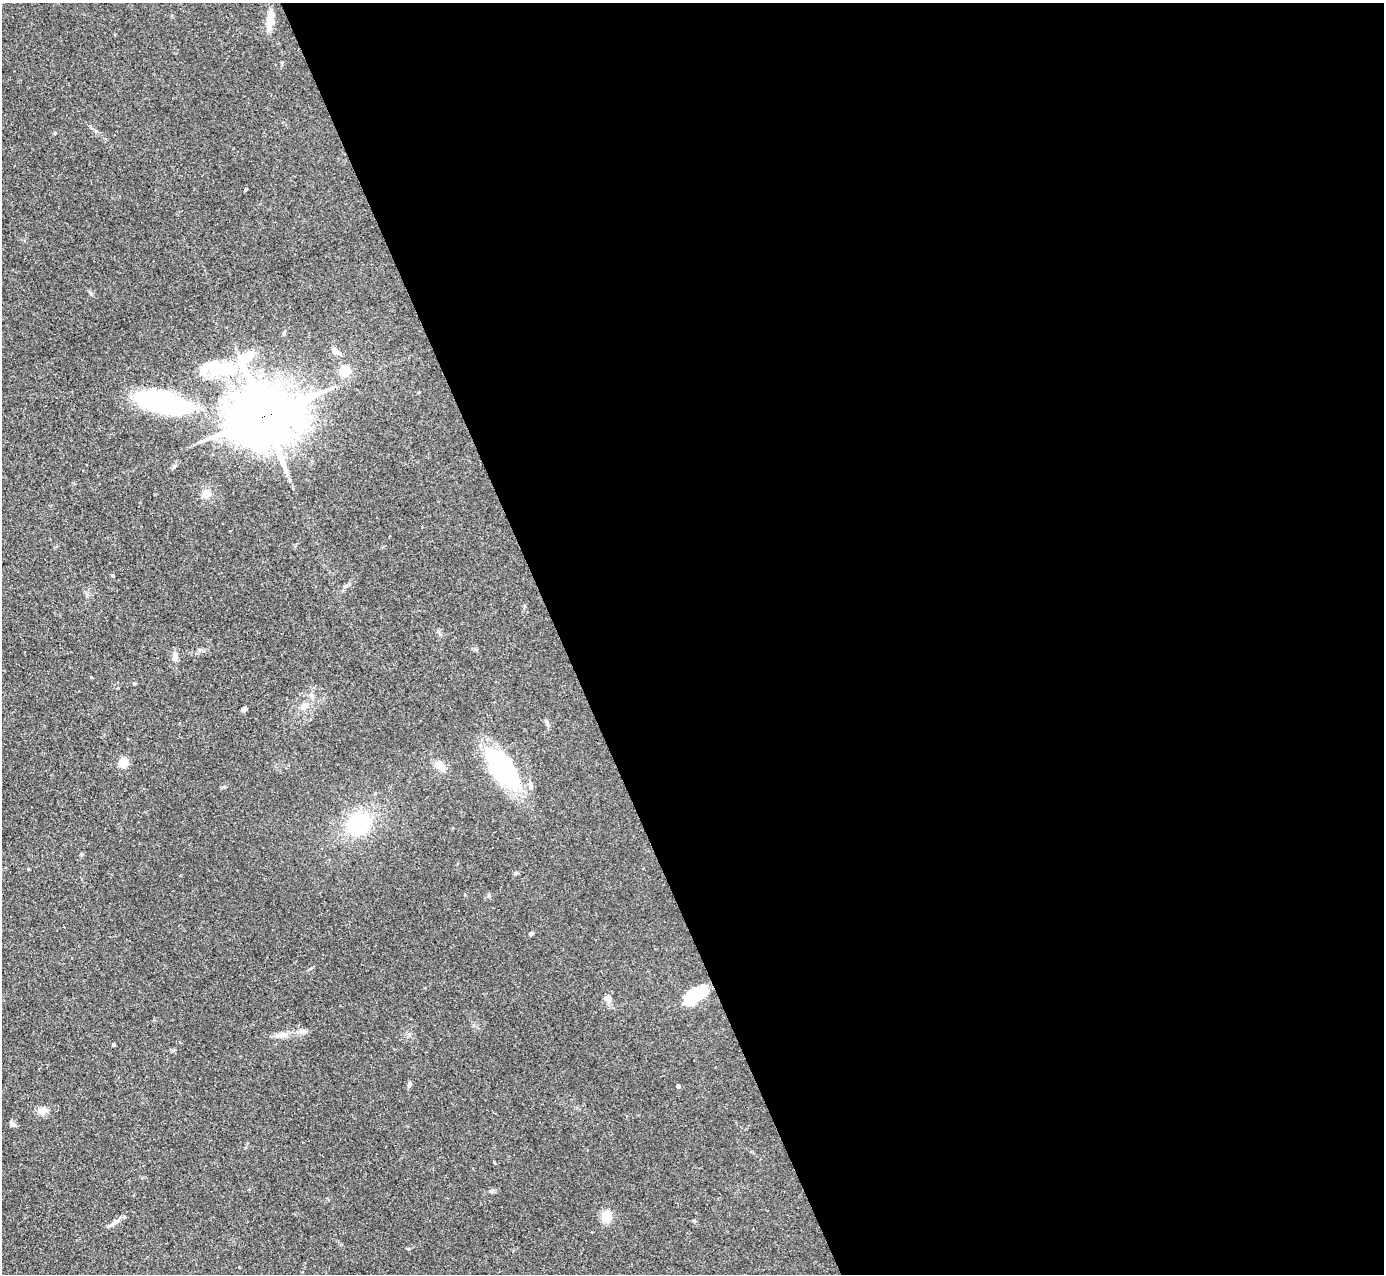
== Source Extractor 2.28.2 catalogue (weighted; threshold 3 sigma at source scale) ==
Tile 8 of 4 x 4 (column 4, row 2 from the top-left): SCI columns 4147-5528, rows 2825-4096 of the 5531 x 5521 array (HDU 1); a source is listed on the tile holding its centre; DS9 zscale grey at full resolution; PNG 1386 x 1276 px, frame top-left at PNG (2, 3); no overlay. Shown black and unused: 60% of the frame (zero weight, under 3 of 4 exposures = <1% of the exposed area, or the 3 px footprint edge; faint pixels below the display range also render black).
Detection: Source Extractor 2.28.2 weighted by HDU 2 'WHT'; one run over the whole footprint, this tile lists its part. Background 0.106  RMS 0.0066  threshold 0.0298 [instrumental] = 3 sigma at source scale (4.5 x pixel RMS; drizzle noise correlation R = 1.50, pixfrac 1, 0.05/0.05 arcsec/px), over >= 5 px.
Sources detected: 33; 1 inside a brighter object's white glare — not listed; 2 inside a brighter listed object's ellipse — not listed separately; the other 30 listed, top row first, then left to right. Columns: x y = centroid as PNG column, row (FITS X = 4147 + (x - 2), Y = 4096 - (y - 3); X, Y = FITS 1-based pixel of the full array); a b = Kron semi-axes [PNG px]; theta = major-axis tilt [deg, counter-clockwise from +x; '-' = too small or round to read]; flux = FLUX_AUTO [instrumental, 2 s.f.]
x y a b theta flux
270 20 25 8 81 8.3
245 190 5 3 - 0.69
90 293 8 3 -45 1
336 351 13 6 -35 3.4
217 368 37 20 -12 29
345 371 5 5 - 52
159 406 79 34 -2 87
264 416 20 19 - 4800
206 494 10 9 - 5.9
175 657 11 8 81 3
305 705 11 6 8 3.3
244 709 6 4 44 1.9
547 722 8 4 -82 1.3
123 763 5 5 - 35
440 766 13 8 -34 6
502 768 38 18 -55 94
530 786 15 5 -68 2.5
359 823 24 21 22 50
28 869 5 3 - 0.52
531 934 6 4 33 1.3
695 996 24 13 39 24
608 998 10 8 -69 4.1
282 1035 15 7 10 4.2
113 1044 5 3 - 0.67
409 1084 7 5 74 1.7
678 1086 4 4 - 1.9
42 1111 14 8 7 4.2
492 1191 7 5 25 1.3
606 1217 11 10 - 11
115 1222 11 5 28 2.4
Overlapping masked pixels (flux is a lower limit): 2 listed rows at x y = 159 406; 264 416
Unlisted compact peaks at least as high as the median listed source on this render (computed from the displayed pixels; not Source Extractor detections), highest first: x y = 12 1123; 113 576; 55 133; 224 787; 282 63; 409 1249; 489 896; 91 677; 81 854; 134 683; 515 874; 475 649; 96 131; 694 1221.